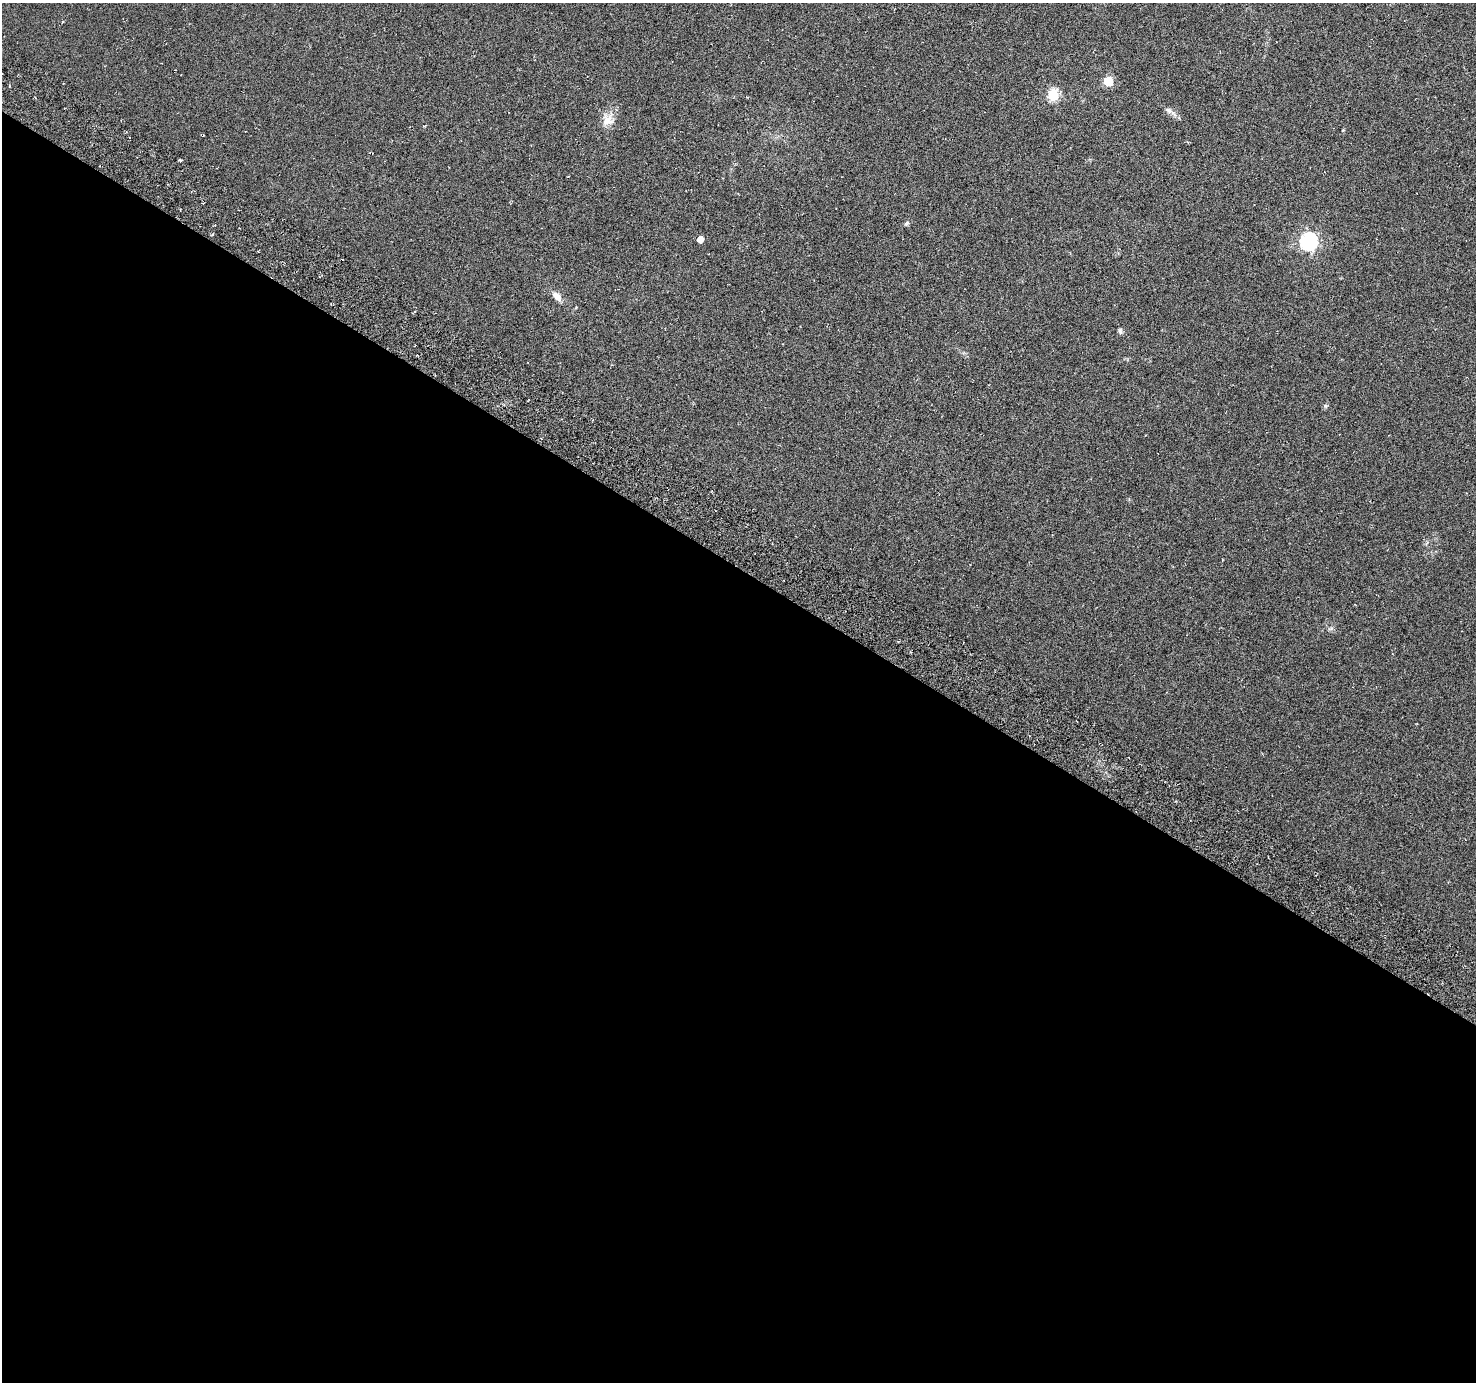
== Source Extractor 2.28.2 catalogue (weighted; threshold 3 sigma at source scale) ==
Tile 14 of 4 x 4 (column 2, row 4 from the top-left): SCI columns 1509-2982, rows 239-1618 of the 5972 x 6063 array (HDU 1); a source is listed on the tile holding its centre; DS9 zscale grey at full resolution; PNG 1478 x 1384 px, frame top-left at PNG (2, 3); no overlay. Shown black and unused: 59% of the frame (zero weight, under 3 of 6 exposures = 3% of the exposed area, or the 3 px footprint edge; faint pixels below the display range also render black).
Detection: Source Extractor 2.28.2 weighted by HDU 2 'WHT'; one run over the whole footprint, this tile lists its part. Background -0.00391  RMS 0.0056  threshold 0.0231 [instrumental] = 3 sigma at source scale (4.09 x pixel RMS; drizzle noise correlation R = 1.36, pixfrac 0.8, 0.0396/0.0396 arcsec/px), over >= 5 px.
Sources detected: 11; all 11 listed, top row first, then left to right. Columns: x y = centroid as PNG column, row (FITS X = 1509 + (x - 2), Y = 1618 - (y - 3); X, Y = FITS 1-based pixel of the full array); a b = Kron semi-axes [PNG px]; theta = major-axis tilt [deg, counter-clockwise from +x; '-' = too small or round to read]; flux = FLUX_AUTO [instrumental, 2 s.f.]
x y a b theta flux
1108 81 6 5 - 23
1053 95 6 6 - 42
1169 110 10 7 -21 2.1
608 120 20 15 67 6.7
1343 130 4 4 - 0.4
180 160 4 2 - 0.81
906 223 7 5 44 1.1
700 239 5 5 - 3.8
1308 241 7 7 - 160
557 296 14 8 -45 3.8
1120 331 7 5 -67 1.2